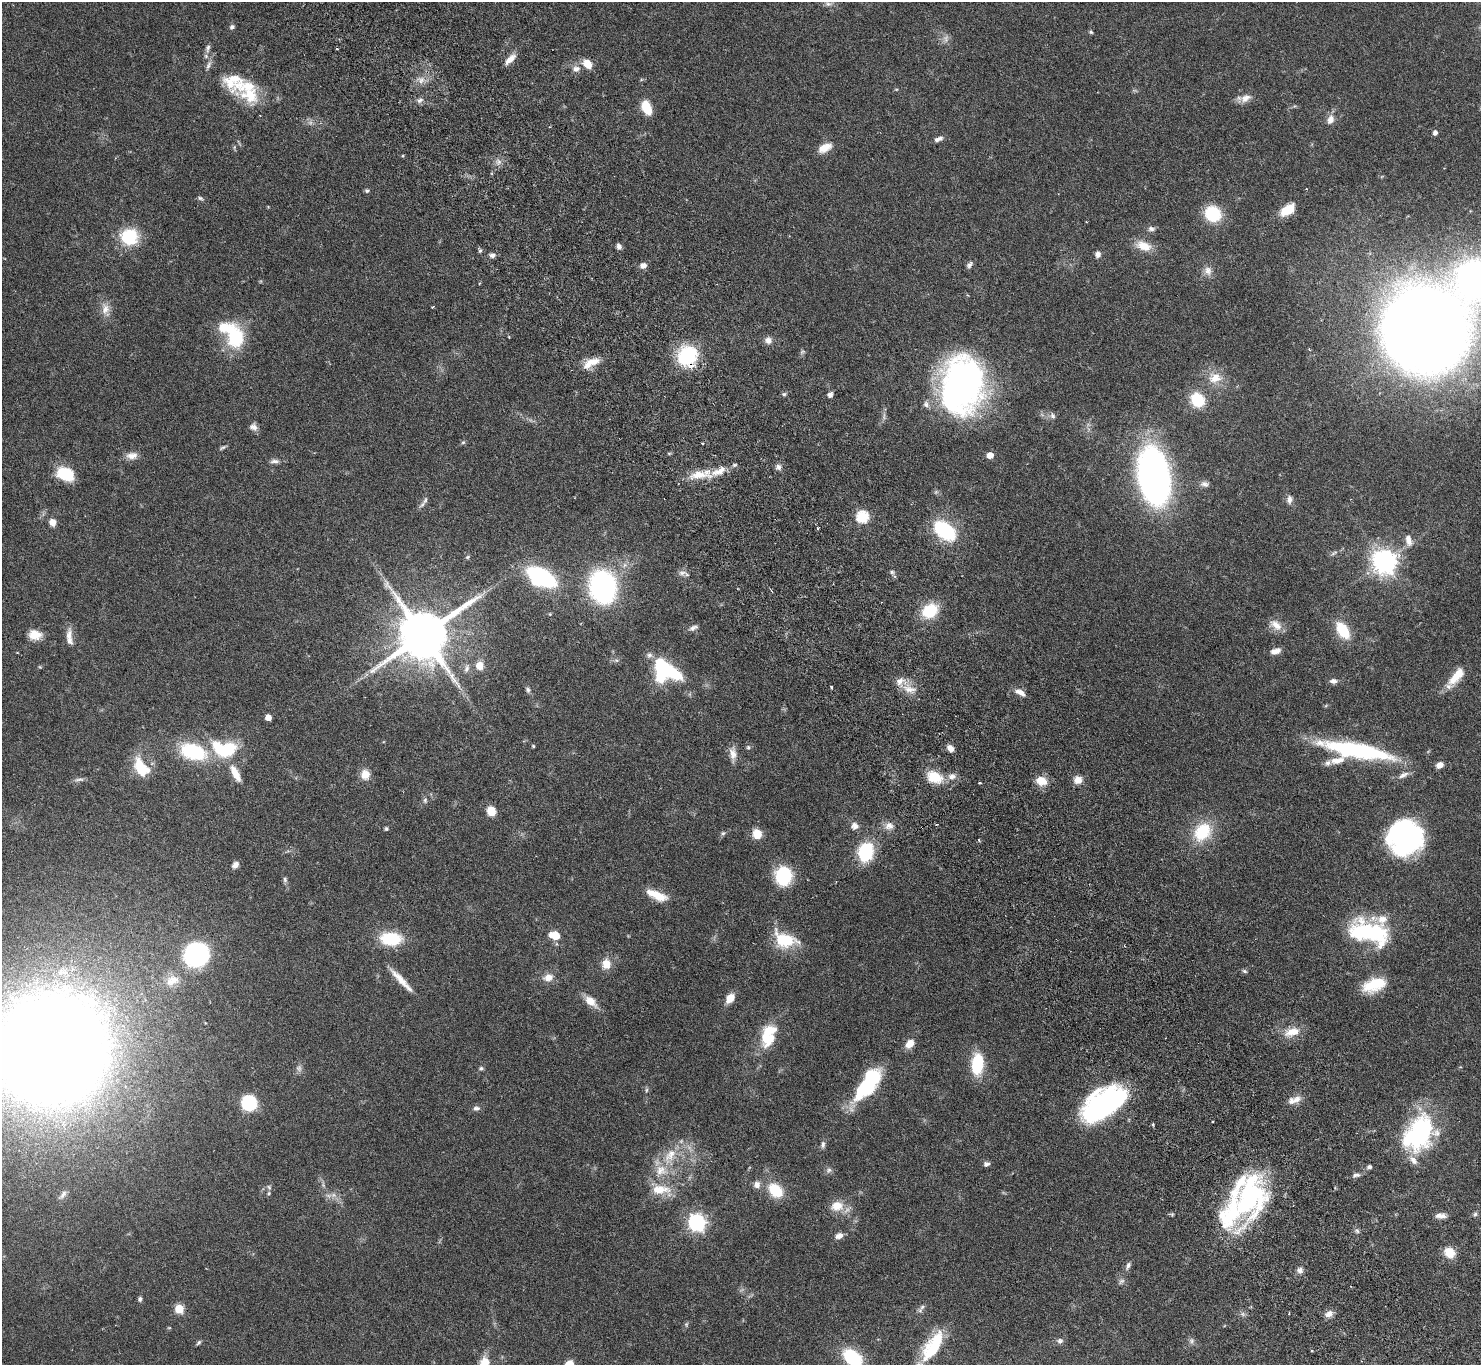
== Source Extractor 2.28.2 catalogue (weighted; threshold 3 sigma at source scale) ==
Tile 6 of 4 x 4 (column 2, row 2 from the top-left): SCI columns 1530-3008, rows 3059-4421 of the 6044 x 5994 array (HDU 1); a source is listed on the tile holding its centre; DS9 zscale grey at full resolution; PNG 1483 x 1367 px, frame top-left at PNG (2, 2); no overlay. Shown black and unused: <1% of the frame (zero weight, under 3 of 6 exposures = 4% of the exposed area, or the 3 px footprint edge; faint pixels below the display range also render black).
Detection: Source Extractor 2.28.2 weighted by HDU 2 'WHT'; one run over the whole footprint, this tile lists its part. Background 0.0972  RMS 0.0035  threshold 0.0143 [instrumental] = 3 sigma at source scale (4.09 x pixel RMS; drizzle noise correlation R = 1.36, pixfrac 0.8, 0.05/0.05 arcsec/px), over >= 5 px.
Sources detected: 222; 3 too faint to see at this stretch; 8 inside a brighter object's white glare — not listed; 23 inside a brighter listed object's ellipse — not listed separately; the other 188 listed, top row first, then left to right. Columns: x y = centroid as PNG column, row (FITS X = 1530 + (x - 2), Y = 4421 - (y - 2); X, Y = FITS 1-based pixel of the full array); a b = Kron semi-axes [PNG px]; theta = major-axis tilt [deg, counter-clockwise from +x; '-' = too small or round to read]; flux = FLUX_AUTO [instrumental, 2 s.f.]
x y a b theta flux
828 4 10 6 -1 1
232 27 6 5 - 0.87
1091 32 6 4 -23 0.45
946 39 11 7 82 1.5
208 48 13 6 80 1.3
337 49 3 3 - 0.37
510 59 17 7 44 2.6
587 64 9 7 -48 5.3
576 69 11 8 3 1.8
421 80 11 9 61 2.3
232 81 37 29 -52 13
1245 98 16 10 28 2.6
420 100 10 6 24 1.2
646 108 13 8 -66 8.1
1330 119 13 9 70 2.3
1435 133 5 4 - 1.3
938 139 11 5 23 1.4
825 148 17 9 27 3.8
499 162 7 6 - 1.1
367 191 6 5 - 0.57
200 198 7 5 -17 0.64
1288 210 18 10 33 6.2
1213 214 11 10 - 23
1151 229 10 7 0 1.1
129 237 20 18 -1 13
619 246 7 6 - 1
1144 246 21 12 -17 5
480 251 6 5 - 0.51
1098 254 8 7 - 1.3
492 255 7 6 - 1.2
643 265 8 6 21 1.7
970 265 10 6 50 1
1208 270 12 10 -87 2.2
1480 278 37 32 6 140
105 309 17 11 88 3.3
1426 330 52 51 - 800
235 337 32 21 -84 16
768 340 9 8 - 1.8
687 356 23 20 49 20
591 362 23 9 25 4.9
1215 378 20 16 8 5.6
961 385 55 40 79 120
784 394 6 4 42 0.54
830 395 6 6 - 1.2
1197 400 11 10 - 15
1053 416 9 7 -76 1.1
253 427 10 9 - 1.5
463 442 6 5 - 0.47
223 447 10 4 27 0.62
669 453 6 3 18 0.37
990 455 5 5 - 4
132 456 15 9 6 2.5
274 461 13 6 0 1.2
734 465 6 4 32 0.53
778 467 7 7 - 1.2
65 474 18 12 -22 11
700 475 37 12 8 7.4
1154 476 52 27 -80 130
1204 484 11 7 -10 1.3
1289 499 11 7 86 1.4
425 500 12 5 65 1.1
862 517 6 6 - 33
52 522 7 6 - 2.6
818 528 4 3 - 0.39
945 530 24 15 -36 22
1408 540 14 8 -76 2.4
1334 553 9 3 44 0.55
468 557 6 4 88 0.44
1384 562 8 8 - 300
892 572 6 5 - 0.58
682 573 10 6 8 1.3
541 577 24 13 -27 46
603 587 18 14 -78 110
930 611 19 15 35 11
1276 625 18 10 -40 3.3
693 628 13 6 23 1.2
1343 630 17 10 -56 12
35 635 13 10 -7 4.6
69 635 20 8 82 2.4
423 635 16 14 35 2100
1275 651 11 6 13 2.3
616 660 6 5 - 0.63
479 666 9 8 - 3.4
40 667 5 3 - 0.28
467 669 10 6 82 1.3
666 669 35 14 -33 24
1456 676 26 10 51 6.9
1333 681 9 6 -5 1.4
831 687 3 3 - 0.74
909 689 21 10 -8 3.7
528 690 8 5 -63 0.78
1020 692 15 7 -31 2.2
268 717 5 5 - 3.4
533 746 4 3 - 0.39
748 747 7 6 - 0.61
951 748 7 5 -42 2.4
221 750 35 16 -40 14
1358 750 80 15 -11 41
193 752 29 16 -17 22
733 753 18 9 -81 2.7
1328 763 9 8 - 1.3
1439 765 8 6 29 2
141 767 25 15 -60 9.3
365 774 12 11 - 3.2
1403 775 16 7 26 1.9
952 776 11 8 8 1.9
934 777 15 10 -21 9.5
79 779 15 4 1 0.95
1078 780 10 9 - 2.6
1041 781 14 11 -15 4.5
980 783 4 2 - 0.3
425 800 7 5 -76 0.7
491 811 9 8 - 4.4
854 826 10 9 - 1.6
889 826 12 10 3 2.4
386 829 5 5 - 0.48
1202 832 23 18 53 14
723 833 6 6 - 0.57
757 834 12 10 -67 3.9
1405 838 30 28 49 63
979 840 4 3 - 0.42
865 852 15 12 71 23
235 865 8 6 49 1.4
783 876 14 12 85 26
285 880 8 5 -75 0.72
658 895 21 10 -23 6
1369 933 40 22 -16 34
556 936 9 8 - 4.8
391 939 21 13 -2 15
785 940 23 14 -18 14
196 955 14 13 - 80
606 964 11 10 - 3.9
1244 971 6 5 - 0.57
548 977 11 9 15 3
401 980 37 6 -47 4.6
172 981 21 13 21 4.8
1374 985 25 13 18 11
730 998 9 7 52 4.5
591 1001 17 9 -41 4
1292 1032 20 10 15 5
767 1038 21 18 -87 9.7
910 1044 11 8 43 3.2
51 1049 60 58 55 1200
977 1064 19 11 84 15
481 1068 7 5 10 0.6
870 1083 34 20 53 19
646 1090 6 4 89 0.49
1111 1099 56 24 33 70
1297 1099 13 10 33 2.4
249 1103 10 10 - 23
476 1108 10 7 -3 1.1
1153 1125 3 3 - 0.67
1419 1133 38 26 55 45
823 1144 9 6 89 0.94
670 1155 27 13 57 8.3
986 1164 7 6 - 1.1
1369 1167 6 5 - 0.92
829 1170 8 6 33 0.96
1356 1175 12 6 11 1.2
757 1185 10 9 - 1.8
269 1187 6 5 - 0.66
660 1189 24 12 2 7.1
775 1190 17 13 -46 9.8
63 1194 13 6 52 1.2
1248 1201 55 31 13 42
837 1206 17 13 11 5.1
1475 1214 6 6 - 0.61
1440 1216 14 6 -1 1.8
697 1222 7 7 - 120
1357 1231 7 5 -66 0.78
839 1236 9 6 19 1.8
1449 1253 12 10 -42 4.8
1128 1266 12 6 62 1.1
1300 1270 8 7 - 1.2
140 1299 6 5 - 0.68
922 1307 9 6 60 1
179 1309 5 5 - 13
1243 1314 7 4 -71 0.66
1329 1314 11 8 37 1.8
686 1324 7 5 83 0.51
1060 1341 8 6 4 0.94
1191 1341 8 7 - 0.93
199 1343 7 5 50 0.57
933 1346 37 15 57 17
1312 1351 3 2 - 0.3
852 1358 20 14 -42 20
484 1363 15 12 73 4.7
569 1364 10 8 39 3.3
Overlapping masked pixels (flux is a lower limit): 1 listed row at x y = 687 356
Isophote crosses this tile's border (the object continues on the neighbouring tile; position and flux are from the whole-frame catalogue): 7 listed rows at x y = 1480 278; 1426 330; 51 1049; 933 1346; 852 1358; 484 1363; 569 1364